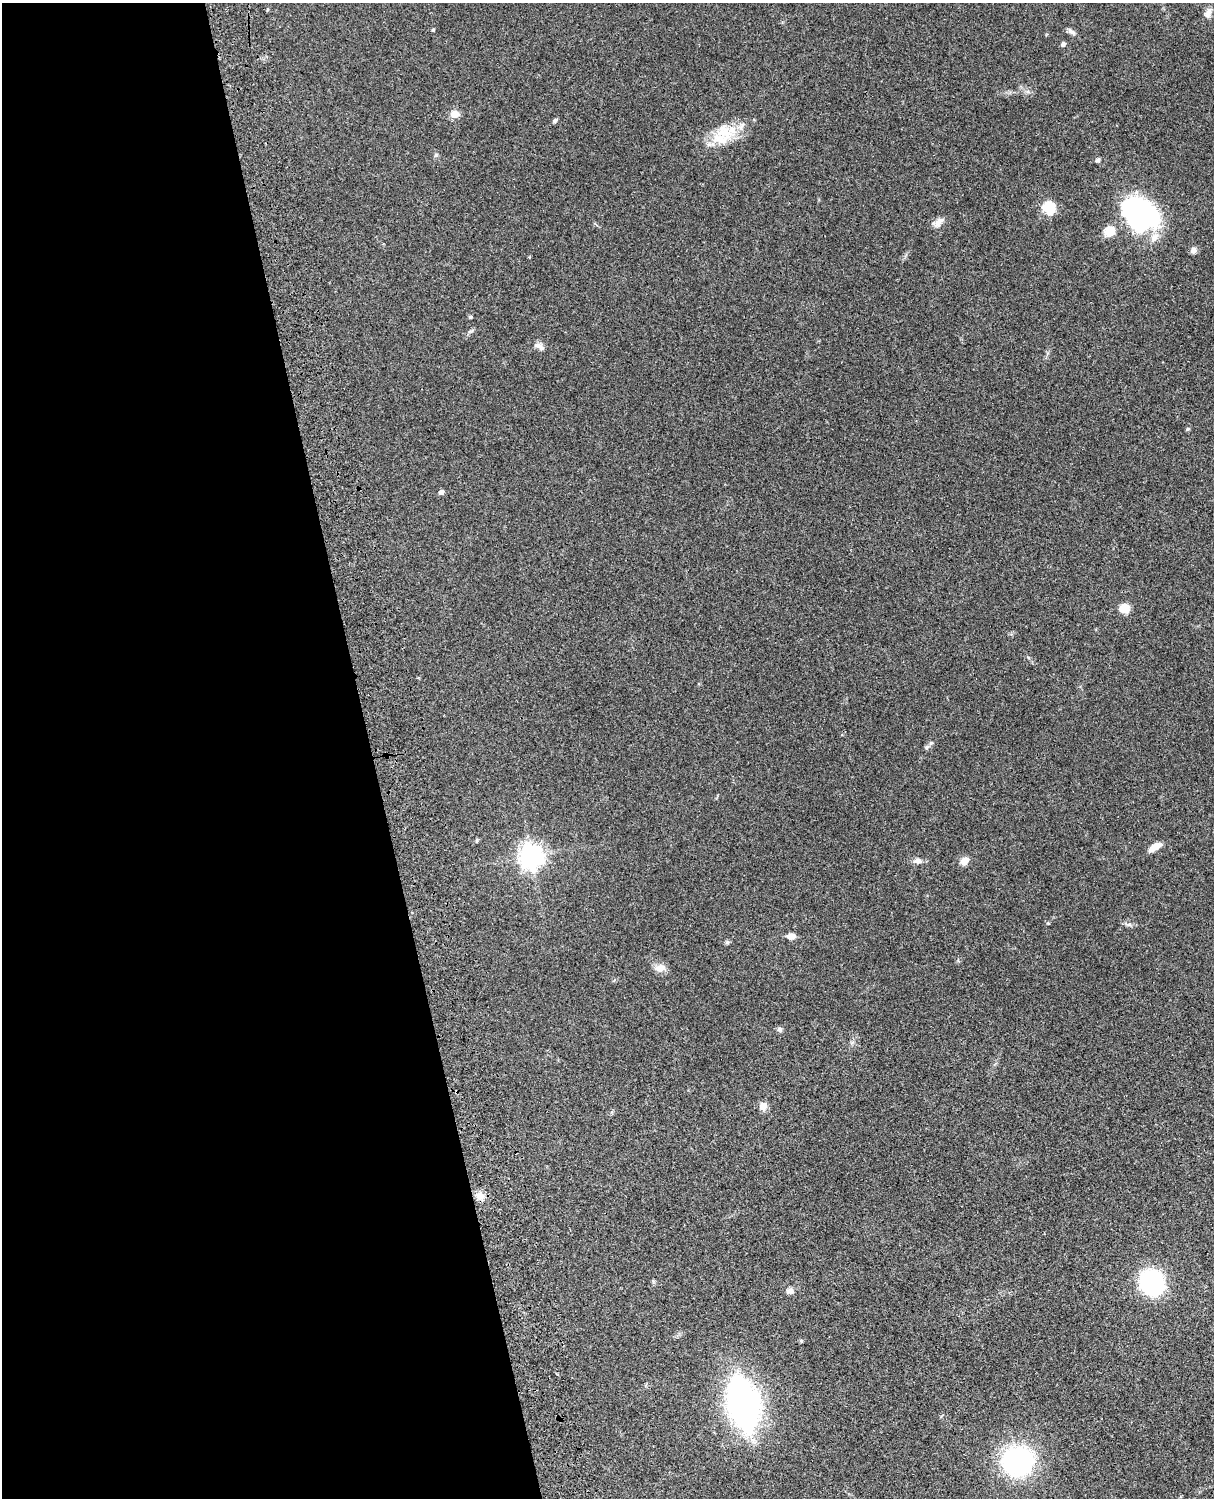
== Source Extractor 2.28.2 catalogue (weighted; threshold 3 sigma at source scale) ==
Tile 5 of 4 x 3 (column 1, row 2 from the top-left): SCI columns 121-1332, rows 1773-3268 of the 5088 x 4927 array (HDU 1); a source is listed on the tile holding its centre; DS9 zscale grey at full resolution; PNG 1216 x 1500 px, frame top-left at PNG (2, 3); no overlay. Shown black and unused: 31% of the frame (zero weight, under 3 of 4 exposures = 6% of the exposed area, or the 3 px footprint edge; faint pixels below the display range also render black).
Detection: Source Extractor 2.28.2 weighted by HDU 2 'WHT'; one run over the whole footprint, this tile lists its part. Background 0.096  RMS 0.0063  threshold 0.0284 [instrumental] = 3 sigma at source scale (4.5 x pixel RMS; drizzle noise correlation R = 1.50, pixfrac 1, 0.05/0.05 arcsec/px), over >= 5 px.
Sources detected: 40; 2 inside a brighter object's white glare — not listed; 4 inside a brighter listed object's ellipse — not listed separately; the other 34 listed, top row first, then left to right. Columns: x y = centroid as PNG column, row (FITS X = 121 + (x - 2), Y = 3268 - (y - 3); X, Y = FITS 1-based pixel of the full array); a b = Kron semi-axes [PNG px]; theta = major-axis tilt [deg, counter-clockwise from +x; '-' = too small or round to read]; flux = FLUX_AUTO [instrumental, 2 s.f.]
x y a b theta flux
267 10 5 3 - 0.56
1208 13 15 8 63 3.2
433 30 4 4 - 0.62
1071 32 10 6 -22 2.2
1063 44 6 5 - 1.6
455 114 9 8 - 5.7
555 120 6 5 - 1.1
724 132 24 19 -60 16
1097 160 7 5 5 1.2
1049 208 6 6 - 53
1137 219 43 24 16 86
938 222 17 8 31 4
1193 250 8 7 - 2.4
470 317 4 3 - 1
539 346 14 7 -20 3
1188 429 6 4 41 0.74
441 492 6 6 - 1.8
1124 608 7 7 - 13
927 747 6 5 - 1.2
1155 847 15 6 31 6.1
531 856 9 8 - 430
918 861 11 7 0 3.1
964 861 8 7 - 5.9
1048 923 4 4 - 0.57
791 936 9 6 -4 3.9
660 968 15 9 7 4.4
780 1029 7 6 - 1.5
763 1106 8 8 - 5.2
480 1196 12 11 - 4.9
1152 1282 20 18 -59 80
790 1291 9 7 3 2.8
801 1341 4 4 - 0.88
743 1404 50 28 -76 180
1017 1461 26 23 6 99
Unlisted compact peaks at least as high as the median listed source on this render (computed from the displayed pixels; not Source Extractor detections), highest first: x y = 727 942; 1129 924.